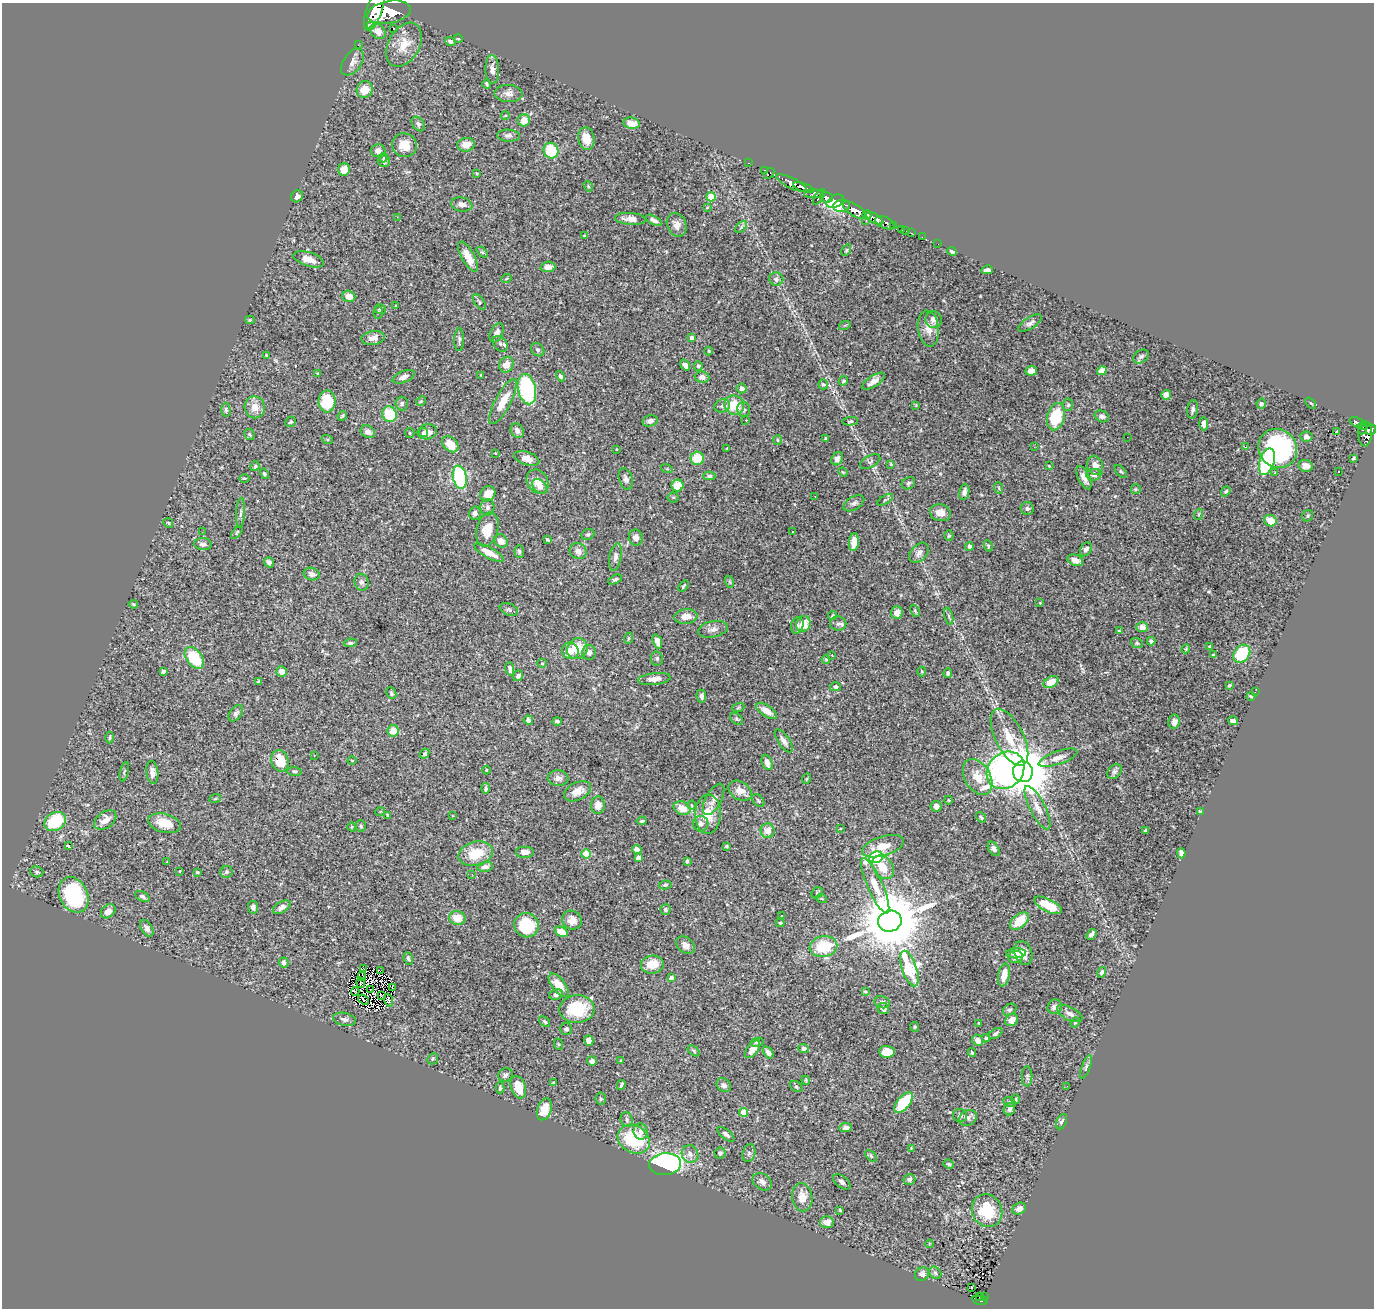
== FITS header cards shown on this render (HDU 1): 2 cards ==
NAXIS1  =                 1372
NAXIS2  =                 1306

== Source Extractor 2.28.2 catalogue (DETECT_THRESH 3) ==
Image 1372 x 1306 px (HDU 1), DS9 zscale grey, 1 PNG px = 1 image px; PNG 1376 x 1310 px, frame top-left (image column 1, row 1306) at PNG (2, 3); each listed source drawn as its Kron ellipse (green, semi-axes under 4 px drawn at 4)
Background 1.09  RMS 0.022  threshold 0.0662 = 3 sigma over >= 5 px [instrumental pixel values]
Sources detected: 467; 1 with non-positive FLUX_AUTO (blend fragments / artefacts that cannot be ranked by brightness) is neither listed nor drawn; the other 466 listed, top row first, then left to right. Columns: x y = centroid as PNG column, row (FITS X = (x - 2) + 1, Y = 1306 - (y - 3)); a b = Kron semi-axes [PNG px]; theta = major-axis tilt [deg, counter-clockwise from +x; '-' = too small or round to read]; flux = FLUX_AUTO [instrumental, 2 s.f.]
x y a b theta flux
374 9 23 7 71 4100
389 12 22 11 10 5900
370 25 2 2 - 8100
394 29 3 2 - 6.9
378 31 9 6 -42 12
458 39 5 3 - 1.3
450 41 5 4 - 4.5
358 45 2 2 - 11
404 45 24 15 60 28
352 62 15 9 54 9.3
492 69 14 7 -88 8.8
487 84 4 3 - 2.3
365 90 8 7 - 18
509 93 14 8 -3 9.4
505 116 4 3 - 1.1
524 120 6 6 - 17
631 123 8 5 -8 15
418 124 8 5 -54 3.5
508 136 11 6 -4 5.3
586 139 11 8 -79 21
404 145 12 12 - 21
466 145 9 6 8 16
378 151 7 6 - 7.4
551 151 8 7 - 53
383 158 5 3 - 1.8
384 161 6 5 - 3.1
749 163 3 2 - 27
344 169 6 6 - 15
765 170 3 2 - 32
477 173 3 3 - 1.8
769 174 6 3 52 47
791 183 16 5 -27 1500
588 186 6 4 -48 2.1
804 188 11 4 -19 1300
814 194 10 4 3 380
297 196 6 5 - 4.8
711 197 5 4 - 39
819 197 9 3 57 440
826 197 6 5 - 740
835 201 9 6 29 1100
462 204 11 7 -10 7.3
842 206 8 6 6 960
707 208 4 3 - 1.2
855 210 13 6 -32 2300
867 215 5 4 - 500
397 217 2 2 - 20
874 218 10 4 -28 1100
630 219 15 6 -4 11
654 220 9 4 -27 5.2
866 221 3 2 - 38
885 223 10 5 -24 280
677 225 12 9 -67 12
893 225 3 3 - 140
741 227 7 4 46 2.7
902 229 4 3 - 63
906 231 3 2 - 6.7
911 233 2 2 - 10
584 236 3 3 - 1.5
922 237 2 2 - 6.4
938 244 2 2 - 11
846 250 6 4 60 2
952 251 5 3 - 4.3
482 252 6 4 -44 1.9
468 257 17 6 -62 18
309 259 16 7 -17 13
548 267 7 5 4 10
987 270 6 4 15 4.7
506 279 5 3 - 1.3
776 279 7 6 - 5.2
349 296 6 5 - 14
479 302 9 5 -54 2.5
396 306 3 3 - 1.6
380 309 6 4 -10 2.4
378 312 6 4 88 2.5
250 320 5 4 - 1.8
934 320 8 8 - 8.1
1030 323 13 5 33 5.5
845 325 6 3 17 1.5
928 328 18 10 -83 15
497 333 10 6 64 6.7
373 338 12 7 9 8.4
692 338 4 4 - 10
459 340 11 5 89 4.2
500 344 9 6 -49 3.9
538 350 7 6 - 3.9
709 351 4 3 - 1.2
266 355 4 3 - 1.1
1141 356 8 6 37 4.2
506 365 8 7 - 12
685 365 6 4 -53 4.8
698 366 4 4 - 3.6
1031 371 6 5 - 8.6
1102 371 5 4 - 12
318 374 3 3 - 1.5
481 375 3 2 - 1.2
560 376 5 4 - 3.4
404 377 11 5 22 6.5
702 377 7 6 - 6.2
843 381 5 4 - 2.1
873 381 13 5 34 9.4
823 384 5 5 - 2.9
742 388 5 5 - 9
527 389 15 9 -78 160
1166 395 5 5 - 7
327 401 11 8 -90 62
421 401 5 4 - 1.6
503 402 25 7 62 25
402 403 7 6 - 3.7
1261 403 5 5 - 2.7
1311 403 6 2 -45 1.2
734 405 10 9 - 35
916 405 4 4 - 1.3
1068 405 6 5 - 2.3
722 406 8 6 27 4.4
255 407 11 10 - 16
744 409 7 6 - 3.7
1193 409 9 5 81 4.3
226 410 7 4 -87 3
389 414 8 7 - 51
342 416 5 3 - 1.7
1102 416 7 5 -26 4.4
1056 417 14 8 75 62
746 420 3 2 - 5
650 421 7 5 16 7.1
850 421 8 4 5 2.3
291 422 5 5 - 2.5
1357 422 8 4 -22 250
1204 423 7 4 -88 7.7
1363 425 4 3 - 200
1363 430 5 3 - 71
1371 430 5 5 - 440
517 431 7 6 - 7.4
368 432 8 6 -28 6.9
427 432 10 7 12 8.5
1336 432 3 2 - 170
410 433 5 4 - 1.7
423 433 4 4 - 3
1365 434 12 7 89 820
249 435 5 5 - 2.2
1127 437 2 2 - 1.4
1306 437 6 5 - 4.4
826 438 3 3 - 2.3
327 439 5 3 - 1.8
777 440 5 3 - 1.3
450 444 9 6 -44 25
1034 447 2 2 - 3.4
1245 447 4 2 - 1.9
727 448 2 2 - 1
1278 448 20 18 -49 230
617 449 3 2 - 1.1
495 453 3 3 - 0.84
527 458 13 6 -19 12
697 458 6 6 - 35
1353 458 4 3 - 2.1
837 459 7 5 61 5.4
870 462 11 5 29 3.5
1267 462 14 7 73 180
891 464 3 2 - 1.4
1095 465 9 8 - 10
255 466 5 4 - 1.7
1049 466 3 3 - 1.2
1306 466 7 6 - 8.1
667 469 6 4 -17 1.7
843 472 5 4 - 1.6
1121 472 8 3 -48 1.9
1338 472 3 2 - 1.8
1275 473 3 2 - 2.9
264 474 6 4 -57 2.4
1094 475 7 5 5 4.8
709 476 6 4 0 2.9
460 477 11 7 -78 180
244 478 5 3 - 1.6
1084 478 12 5 -64 9.8
626 479 11 6 -72 5.5
538 482 13 10 -59 17
908 483 7 5 35 2.9
540 486 9 6 -46 5.5
678 486 6 6 - 24
999 488 6 3 -71 1.8
1136 489 5 5 - 1.9
1226 491 5 4 - 2.3
964 492 8 5 81 6.2
488 494 8 7 - 18
815 496 2 2 - 0.77
673 497 5 5 - 2.3
885 500 9 3 30 2.4
854 503 11 6 31 5.6
487 507 8 7 - 5.2
1027 508 6 6 - 3.2
241 513 15 4 87 4.2
475 513 6 6 - 5.1
940 513 10 8 -15 14
1199 514 5 3 - 1.4
1308 516 6 5 - 2.2
1270 521 6 5 - 20
168 523 5 4 - 1.8
487 529 17 10 76 28
793 531 3 2 - 2.2
202 532 2 2 - 2.7
237 533 7 4 53 2
588 534 7 5 23 2.4
949 536 5 4 - 2
636 538 8 7 - 7.8
547 540 4 3 - 2.2
501 541 7 6 - 10
854 542 9 5 84 15
203 544 9 6 -5 5.6
969 546 4 4 - 3.9
988 546 6 4 -62 1.8
1086 549 7 5 60 5.1
519 551 6 4 -86 3.3
578 551 9 7 -34 7.7
489 553 16 5 -28 23
919 553 11 8 47 8
615 557 14 6 79 6.4
1075 560 8 5 -20 9.9
269 562 5 5 - 4.7
312 574 8 6 -17 6.7
615 579 7 4 26 3
362 582 8 7 - 4.4
730 582 6 4 -71 1.9
683 586 6 3 52 2.3
1040 603 3 3 - 1
133 604 5 3 - 1.6
509 609 9 6 -21 3.4
915 611 6 4 -66 2.1
897 613 6 5 - 13
832 616 5 3 - 2
949 616 9 3 -77 2.8
686 617 11 7 5 14
838 623 8 7 - 5
803 624 8 7 - 23
797 625 8 6 74 4.4
1142 627 6 5 - 8.5
713 629 15 8 11 8.6
1119 631 4 3 - 2
629 638 6 3 70 1.8
657 641 7 4 -71 9.8
1151 641 4 3 - 3
350 643 6 4 8 2.6
1137 643 6 4 -22 2.3
1210 647 4 3 - 3
577 649 11 10 - 32
1186 649 4 4 - 1.5
570 651 8 8 - 12
589 652 7 7 - 6.4
1242 654 10 7 51 66
832 655 3 2 - 1.1
1213 655 4 3 - 1.5
194 658 12 7 -54 59
657 658 7 6 - 3.4
826 659 4 3 - 1.9
542 663 5 4 - 2.2
510 669 7 4 -81 4
163 671 4 3 - 2.6
282 672 5 5 - 8.2
922 672 5 3 - 1.5
948 673 5 4 - 2.9
518 676 6 4 51 4
654 679 16 6 6 11
259 682 4 3 - 2.6
1051 682 8 5 31 20
1229 685 4 3 - 2.4
835 687 5 4 - 3.2
1255 692 3 2 - 1.2
391 693 6 4 -65 2.5
701 696 6 5 - 5.4
1251 696 4 2 - 1.6
738 708 6 3 19 1.7
766 711 12 5 -35 13
236 713 9 5 51 4
737 719 7 5 -42 2.6
528 720 4 4 - 5.4
557 721 5 4 - 3.2
1233 721 5 4 - 6.1
1174 722 7 5 79 7.9
393 731 6 5 - 18
1009 737 31 14 -63 35
110 738 6 4 89 2.1
784 741 13 5 -56 6.5
425 754 5 4 - 2.5
314 755 3 2 - 1.5
1058 758 20 6 19 10
352 760 4 3 - 1.3
280 761 11 8 -72 36
767 762 8 5 -69 7.5
487 770 4 3 - 1.1
1006 770 20 17 44 380
294 771 7 4 -5 2.6
124 772 10 2 76 1.8
152 772 11 6 -83 8.5
1023 772 10 10 - 8000
1114 772 8 6 44 4.1
978 777 19 12 -60 23
558 778 10 7 -5 6.4
806 779 5 3 - 1.5
486 788 5 4 - 2.7
578 791 14 8 27 14
740 791 12 9 -32 16
215 799 6 3 20 1.8
714 799 17 8 62 9.1
948 800 4 3 - 0.99
758 801 7 5 -50 2.3
598 805 9 7 88 16
691 805 4 3 - 1.2
936 806 5 5 - 6.6
682 808 9 6 -23 19
1038 808 24 7 -63 15
1200 811 3 3 - 1.9
380 812 5 3 - 1.3
708 814 19 13 88 31
388 816 4 3 - 2.1
453 816 3 2 - 1
981 817 6 4 -53 1.9
105 820 12 8 36 14
55 821 11 9 33 72
642 821 5 3 - 2.2
164 823 17 9 -14 26
701 824 8 7 - 6.9
361 826 6 5 - 2.5
352 827 5 3 - 1.2
840 829 3 2 - 1.1
768 831 7 7 - 12
1146 831 4 3 - 2.8
69 845 3 3 - 18
727 846 4 3 - 1.9
883 846 22 9 17 26
994 849 8 5 -56 5.8
637 850 5 4 - 9.1
525 852 9 6 0 8.6
1181 853 5 4 - 4.5
476 854 17 12 15 42
586 854 4 4 - 37
876 857 7 5 20 280
638 858 4 4 - 9.9
687 861 4 3 - 2
167 862 3 2 - 3.4
485 867 8 4 10 5.8
883 867 13 9 -55 22
180 871 3 2 - 0.88
37 872 7 5 -16 3.1
197 872 4 3 - 1.8
226 872 6 6 - 3.8
472 874 3 2 - 1.9
665 885 6 4 10 2.3
875 886 30 7 -66 21
817 893 6 5 - 2.2
74 895 18 14 -63 130
142 896 8 4 -26 3.7
822 899 5 3 - 1.5
1048 905 15 6 -27 35
253 907 6 5 - 3.8
282 907 10 5 30 7.6
665 909 5 5 - 3
108 911 8 6 41 9.5
781 916 3 2 - 2.9
457 918 8 7 - 22
572 920 10 9 - 13
890 921 12 10 18 14000
1019 921 11 6 41 34
780 923 4 4 - 1.9
527 925 12 12 - 66
147 928 9 5 -58 6
561 932 7 4 -25 20
1092 934 6 4 55 6.9
685 945 10 7 -39 8.6
823 946 14 10 10 56
1016 953 10 5 2 7.4
1023 953 12 8 -71 15
1016 957 7 6 - 8.6
408 959 6 4 -68 2.9
284 963 5 5 - 5.9
652 964 11 9 7 27
364 969 2 2 - 1.9
909 969 18 7 -71 170
380 971 2 2 - 0.98
1102 972 5 4 - 3.5
1004 975 11 5 79 19
362 977 4 2 - 1.7
671 978 4 4 - 7.1
360 983 5 2 - 2.2
559 985 14 6 -52 26
392 988 4 3 - 1.4
371 989 3 2 - 1.7
865 991 4 3 - 1.6
355 992 4 2 - 2.1
556 994 7 5 9 5.2
382 996 3 2 - 1.2
363 999 6 2 -36 1.2
388 1000 6 3 -70 2.6
882 1002 8 6 -12 4.6
1055 1007 7 7 - 7.7
577 1009 17 14 3 73
883 1009 6 5 - 5.1
1010 1010 7 5 35 3.2
1070 1014 14 6 -27 7.1
344 1019 11 6 -13 5.5
1012 1020 7 5 43 10
545 1022 6 4 -40 2.4
1075 1022 5 4 - 2.2
979 1023 3 3 - 1.4
915 1027 5 4 - 1.5
566 1029 6 6 - 4.5
995 1033 7 4 33 2.8
986 1038 4 4 - 1.9
978 1040 6 5 - 9.7
589 1041 5 4 - 7.2
757 1042 6 4 14 2.8
558 1044 6 3 -71 1.3
804 1048 5 4 - 3.7
753 1049 10 5 51 10
694 1051 7 3 -37 1.9
768 1052 7 4 -55 6.5
887 1052 7 6 - 21
972 1053 4 3 - 1.9
433 1059 6 5 - 2.2
592 1061 5 4 - 4
621 1061 4 3 - 1.5
1086 1067 12 4 70 4
505 1075 7 6 - 4.4
1027 1076 10 5 90 3.2
806 1080 4 4 - 1.8
553 1083 3 3 - 1.6
621 1085 5 2 - 2
724 1085 8 6 -43 4.8
1067 1086 3 2 - 3.6
518 1087 11 7 -70 26
796 1087 7 5 -34 2.1
500 1088 5 4 - 1.8
601 1099 6 5 - 2.3
1016 1099 4 4 - 2.2
1009 1102 6 4 -21 2.1
904 1103 12 6 51 74
544 1109 11 7 71 24
1009 1109 6 5 - 5.5
744 1112 4 4 - 35
960 1116 7 6 - 5.5
968 1118 9 7 34 6.8
627 1120 7 6 - 4.1
1062 1122 8 5 66 4
846 1127 6 4 9 4.8
641 1131 8 7 - 6.1
726 1134 10 5 -39 4.4
634 1139 17 13 -30 92
911 1148 3 3 - 1.2
720 1153 5 5 - 3.6
749 1153 9 6 76 4
690 1154 9 8 - 8.9
871 1156 7 4 -46 2.2
665 1164 16 11 5 350
949 1164 5 4 - 2.1
909 1179 6 5 - 4.3
762 1182 10 8 -35 7.4
842 1182 10 5 -37 5.2
802 1197 14 10 -82 18
1019 1209 7 5 29 7.4
840 1210 3 2 - 1.6
987 1211 17 15 -63 67
827 1222 7 6 - 13
929 1244 4 3 - 1.4
935 1273 7 5 -47 2.9
922 1274 7 6 - 5.5
971 1288 3 2 - 3.4
984 1296 2 2 - 12
979 1297 3 2 - 9.6
980 1300 8 4 -12 120
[1 non-positive-flux detection neither listed nor drawn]